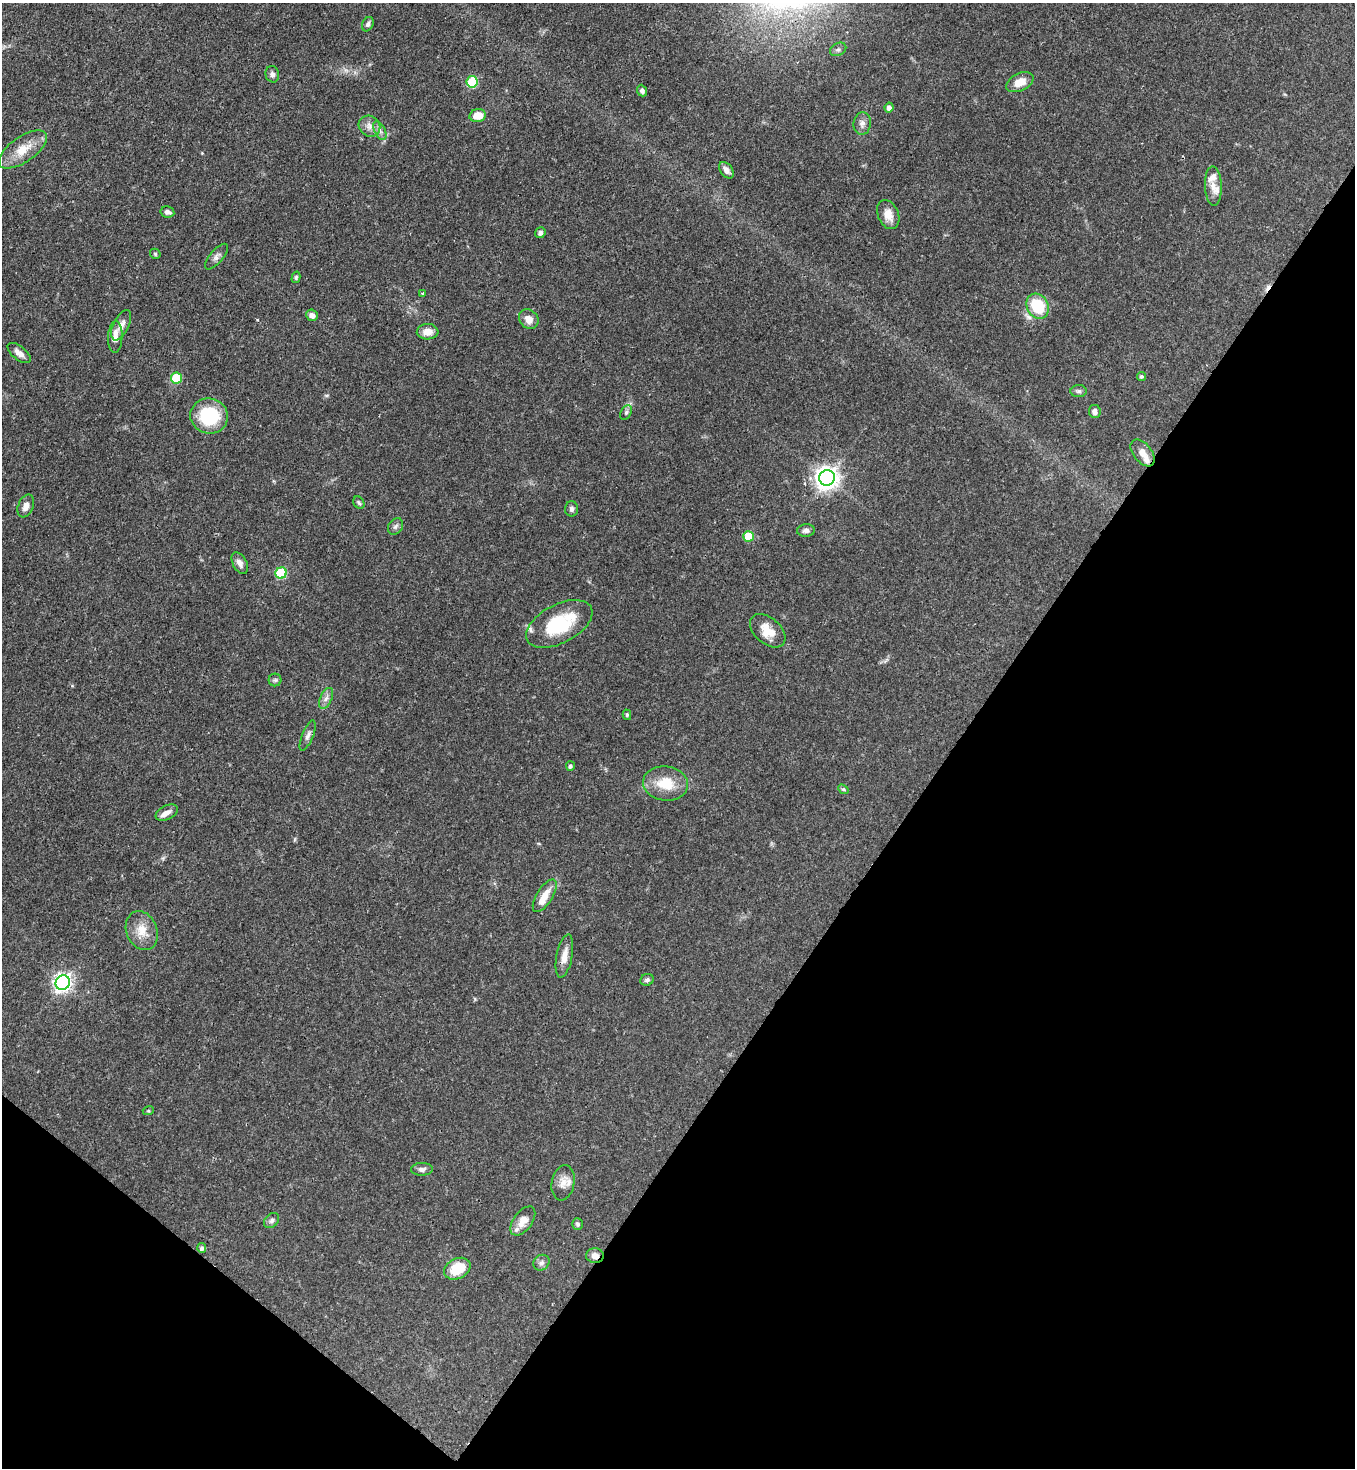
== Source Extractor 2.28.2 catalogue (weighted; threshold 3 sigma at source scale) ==
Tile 15 of 4 x 4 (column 3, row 4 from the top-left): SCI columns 2936-4288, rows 60-1525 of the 6007 x 5984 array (HDU 1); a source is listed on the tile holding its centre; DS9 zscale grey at full resolution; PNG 1357 x 1470 px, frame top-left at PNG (2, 3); each listed source drawn as its Kron ellipse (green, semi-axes under 4 px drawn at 4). Shown black and unused: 34% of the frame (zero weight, under 3 of 4 exposures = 7% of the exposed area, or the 3 px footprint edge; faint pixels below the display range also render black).
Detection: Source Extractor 2.28.2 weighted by HDU 2 'WHT'; one run over the whole footprint, this tile lists its part. Background 0.0856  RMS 0.0039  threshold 0.0178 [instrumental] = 3 sigma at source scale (4.5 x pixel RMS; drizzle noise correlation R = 1.50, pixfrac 1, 0.05/0.05 arcsec/px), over >= 5 px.
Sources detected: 76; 1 cosmic-ray / hot-pixel residue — neither listed nor drawn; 6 inside a brighter listed object's ellipse — not listed separately; the other 69 listed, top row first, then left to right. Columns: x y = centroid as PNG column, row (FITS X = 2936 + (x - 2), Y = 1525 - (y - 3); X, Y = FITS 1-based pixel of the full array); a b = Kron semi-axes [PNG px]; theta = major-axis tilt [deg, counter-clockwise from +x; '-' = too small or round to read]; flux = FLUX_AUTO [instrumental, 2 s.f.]
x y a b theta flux
368 24 7 5 63 1
838 49 8 6 28 1.1
272 74 8 7 - 1.3
472 82 5 5 - 26
1020 82 14 8 26 4.9
642 91 6 4 -68 1.2
889 108 5 4 - 1.9
478 116 8 6 11 5.8
862 124 11 8 83 2
369 126 11 10 - 2.7
380 131 10 5 -63 1.6
23 149 28 12 35 8.1
726 170 9 6 -53 1.9
1213 186 19 8 -88 3.7
167 212 7 5 -11 1.3
888 215 15 10 -66 4.3
540 233 5 5 - 1.3
155 254 6 4 -47 0.5
216 257 16 6 49 1.8
296 277 6 4 75 0.64
423 293 4 3 - 0.45
1038 306 13 10 -62 17
312 315 6 5 - 1.7
529 319 11 9 -48 3.1
121 325 16 7 64 3.1
428 332 11 7 2 3.5
115 337 16 7 87 3.9
19 353 14 6 -39 2.6
1141 376 4 4 - 0.86
176 378 5 5 - 17
1079 391 8 6 -1 1.1
626 412 8 5 63 0.84
1095 412 6 6 - 1.6
209 416 19 17 -13 23
1143 453 15 9 -52 3.6
827 478 8 7 - 310
359 503 7 5 -56 0.69
26 506 12 7 68 2.5
572 509 8 6 90 1.2
395 526 9 7 51 1.2
806 530 9 6 6 1.5
749 536 5 5 - 13
240 563 12 7 -62 2.1
281 573 5 5 - 27
559 624 36 19 27 24
768 631 20 13 -41 7
275 680 6 6 - 0.81
326 698 11 5 64 1.8
627 715 5 4 - 0.58
308 736 16 5 68 1.6
570 766 5 4 - 0.9
665 784 22 17 -7 10
843 789 6 4 -41 0.57
167 812 12 7 25 2.3
545 896 18 8 58 4.9
142 931 20 15 -68 6.5
564 956 22 8 79 3.8
647 980 7 5 24 1
63 983 7 7 - 160
148 1111 5 3 - 0.48
422 1169 11 6 2 1.5
563 1183 18 11 80 3.9
272 1221 8 6 45 1.1
523 1221 17 9 53 4.2
577 1224 6 5 - 0.72
202 1248 5 4 - 0.99
595 1256 9 7 2 2.5
541 1263 8 7 - 1.3
457 1269 14 10 26 11
Overlapping masked pixels (flux is a lower limit): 1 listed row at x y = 595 1256